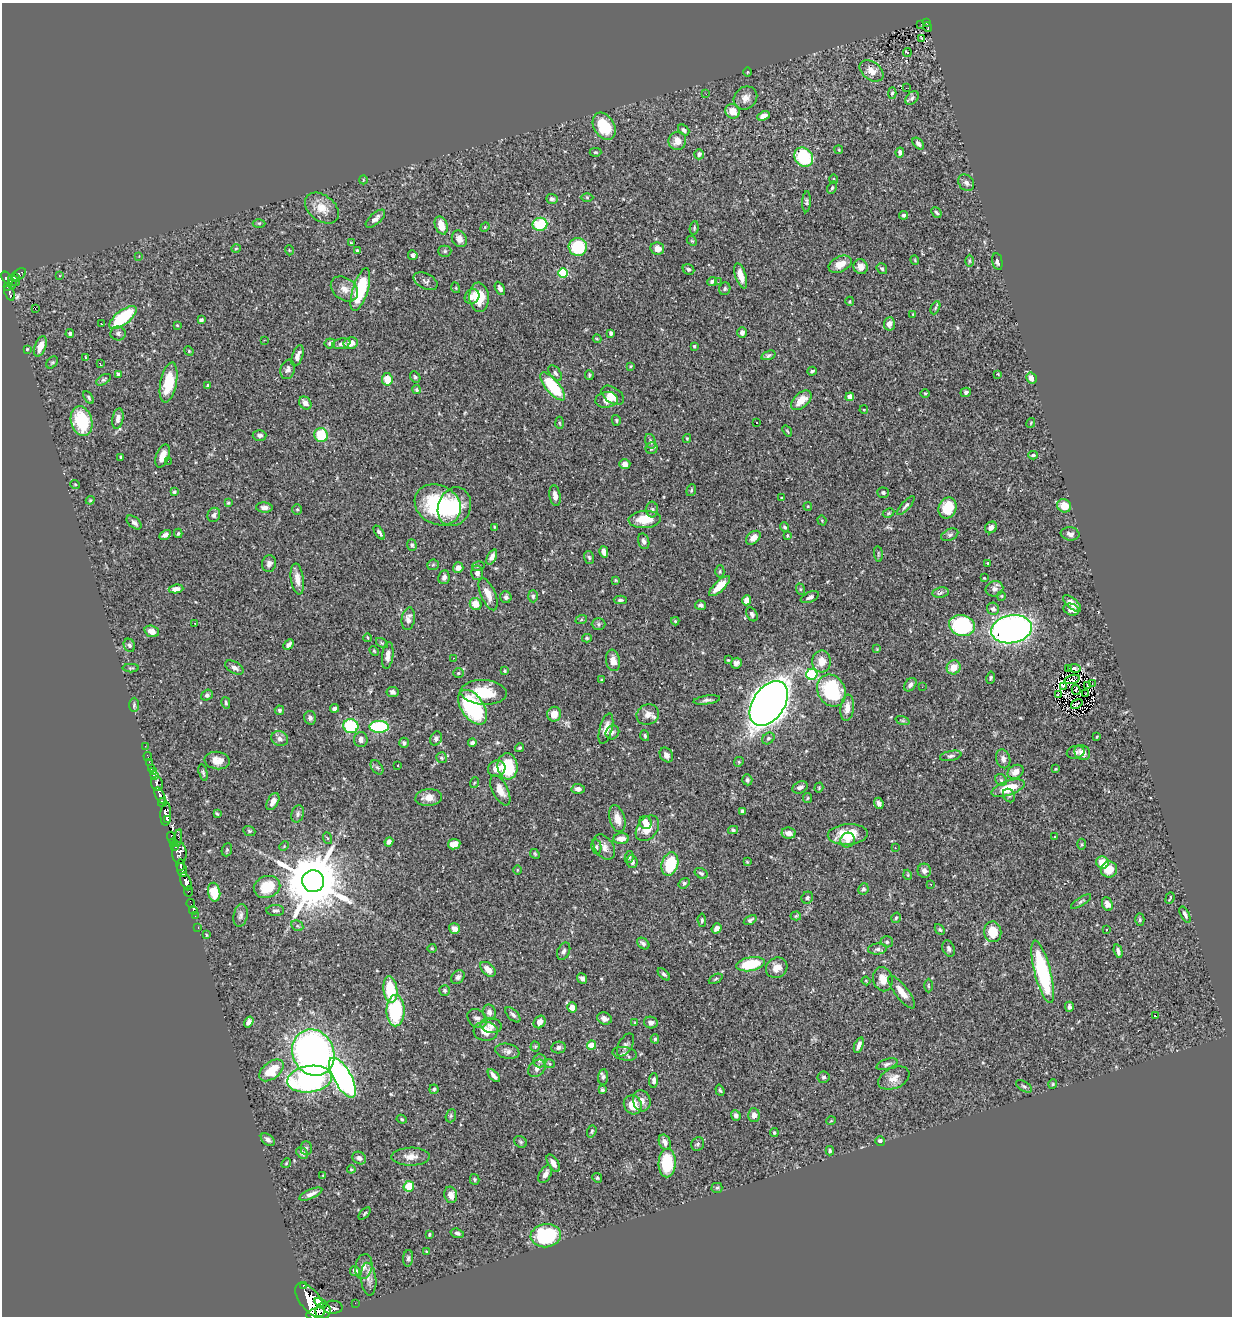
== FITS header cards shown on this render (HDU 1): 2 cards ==
NAXIS1  =                 1230
NAXIS2  =                 1314

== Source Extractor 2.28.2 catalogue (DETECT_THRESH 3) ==
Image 1230 x 1314 px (HDU 1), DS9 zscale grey, 1 PNG px = 1 image px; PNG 1234 x 1318 px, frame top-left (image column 1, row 1314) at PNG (2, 3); each listed source drawn as its Kron ellipse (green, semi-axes under 4 px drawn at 4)
Background 0.845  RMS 0.031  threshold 0.0926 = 3 sigma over >= 5 px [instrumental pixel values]
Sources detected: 505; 4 with non-positive FLUX_AUTO (blend fragments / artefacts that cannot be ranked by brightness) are neither listed nor drawn; of the other 501, the 500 brightest by FLUX_AUTO listed and drawn (1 fainter detections omitted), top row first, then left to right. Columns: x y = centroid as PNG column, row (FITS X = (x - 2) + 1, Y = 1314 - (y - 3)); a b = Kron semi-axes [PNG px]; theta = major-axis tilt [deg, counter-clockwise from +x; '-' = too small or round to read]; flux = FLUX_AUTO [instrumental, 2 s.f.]
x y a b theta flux
926 23 4 3 - 18
921 24 4 3 - 4.8
928 27 5 3 - 15
922 39 3 2 - 3.6
907 52 4 3 - 19
871 71 13 9 -36 20
747 72 4 3 - 1.6
906 88 2 2 - 0.77
892 93 5 4 - 3.4
706 94 3 2 - 3.6
745 98 12 10 42 15
912 98 8 5 46 4.9
733 111 7 7 - 24
763 116 6 4 26 13
604 126 14 10 -59 65
684 130 6 4 -40 5
677 141 9 9 - 20
918 144 7 4 -47 7
839 150 4 3 - 1.8
595 152 6 4 0 2.6
900 152 5 4 - 7.2
699 154 5 5 - 5.6
804 157 10 8 -47 98
834 179 5 3 - 1.4
363 180 4 3 - 1.6
966 183 9 7 -51 7
832 188 6 4 63 3.6
587 197 6 4 -1 2.4
552 199 6 5 - 5.2
806 202 10 4 87 3.8
322 208 19 13 -38 31
936 212 6 4 -49 3.4
904 215 4 4 - 3.7
375 219 12 5 42 9.7
259 223 6 4 1 2.5
540 224 7 6 - 75
441 225 9 6 -70 25
485 227 5 4 - 2.2
694 228 7 4 83 3.2
459 239 9 7 -58 12
692 241 5 4 - 2.6
351 243 3 3 - 1.9
578 247 9 9 - 110
657 248 7 6 - 14
236 249 5 3 - 1.9
289 250 5 3 - 1.6
357 251 4 3 - 3.7
445 251 6 5 - 3.8
413 255 5 4 - 5.3
139 256 2 2 - 1.1
915 260 5 3 - 1.8
969 261 6 4 -89 2.7
997 262 9 5 -78 6.1
840 264 12 7 24 22
861 267 7 7 - 13
688 269 6 5 - 3.7
882 269 6 4 -53 4.1
563 273 5 5 - 110
19 274 8 5 35 13
60 276 3 2 - 2.1
741 276 13 5 -73 24
16 277 4 3 - 76
7 278 7 4 -50 270
14 281 7 3 -41 86
426 281 13 7 -26 7.1
712 281 5 4 - 5
718 282 3 2 - 3.4
12 284 4 3 - 62
8 287 4 3 - 120
456 288 5 3 - 1.8
500 288 7 4 -62 8.8
344 289 15 11 -36 19
360 289 22 7 73 130
725 289 6 5 - 3.8
10 293 8 5 -70 73
472 297 8 7 - 13
479 297 14 10 -86 45
850 301 4 2 - 1.7
935 308 7 4 63 2.9
35 309 3 2 - 140
913 314 4 3 - 1.8
123 317 16 7 38 130
201 320 4 3 - 4.6
101 324 3 2 - 1.7
889 324 7 5 85 12
177 325 4 2 - 1.5
70 333 4 4 - 4.5
118 333 7 7 - 5.9
611 333 4 3 - 4.3
742 333 5 5 - 6.9
597 339 4 3 - 2.3
264 340 2 2 - 1.2
330 343 5 5 - 3.9
351 343 7 6 - 17
341 344 9 5 12 5.6
40 346 11 5 70 26
694 346 4 3 - 2.7
27 349 3 2 - 2
189 351 5 4 - 2.3
768 355 7 4 19 3.9
298 356 11 5 71 12
86 358 4 3 - 2.5
52 362 7 5 47 3.2
100 364 3 2 - 1.6
630 366 3 2 - 2.2
288 369 10 7 73 8.1
812 371 5 3 - 3.8
555 373 9 5 -51 5.5
118 374 4 3 - 8
998 374 3 3 - 1.4
589 375 5 3 - 2.7
415 377 6 5 - 4.1
1031 378 6 5 - 16
387 379 6 5 - 31
104 380 8 4 32 4.1
169 382 20 8 79 69
207 386 4 3 - 2.8
553 386 17 7 -50 130
417 390 4 4 - 2.8
966 392 5 4 - 4.7
925 393 5 3 - 1.8
613 395 12 7 -34 15
89 397 7 4 -57 3.6
850 397 4 4 - 17
607 400 11 7 8 23
801 400 12 7 42 32
305 403 7 5 -49 13
864 409 4 3 - 1.7
118 418 10 5 79 11
616 420 5 4 - 3.1
81 421 15 10 -74 110
757 422 3 2 - 2.2
559 423 6 4 -87 2.7
1031 423 5 3 - 2
787 431 6 3 -53 2.2
259 435 7 5 1 7.2
321 435 7 6 - 71
687 438 4 4 - 2
650 441 7 5 -72 4.6
652 448 6 5 - 4.6
1033 455 5 3 - 3
162 456 12 6 70 19
121 457 3 3 - 3.8
168 461 2 2 - 1.1
625 464 6 5 - 11
75 484 5 3 - 1.8
691 490 6 4 69 3.4
174 492 4 4 - 2.8
883 493 5 5 - 3.8
555 496 10 5 -81 12
781 497 3 2 - 1.5
90 500 4 4 - 2.4
228 503 3 3 - 2.7
438 505 24 19 -27 170
808 506 4 3 - 2.2
906 506 12 4 48 5.6
1064 506 7 6 - 23
454 507 20 16 69 73
264 508 8 5 -4 8.2
948 508 11 9 68 52
297 509 5 5 - 2.7
652 509 8 6 -88 5.4
889 513 6 4 27 2.8
214 515 7 6 - 6.4
645 519 16 8 3 42
822 520 5 4 - 2.5
134 522 9 5 -41 7.7
495 527 4 3 - 2.1
785 527 5 4 - 3.9
991 527 6 5 - 8.5
379 532 8 4 -54 5.1
178 533 5 4 - 3.8
1070 534 9 6 -7 9.3
165 535 6 4 29 7.1
950 535 9 5 25 5.9
787 536 4 4 - 2.9
753 538 8 5 42 13
644 541 8 5 -74 6.5
412 545 6 4 -72 3.3
604 552 6 4 -75 12
878 554 8 3 -82 2.5
492 557 8 4 64 9.9
589 557 6 5 - 3.5
988 563 3 2 - 1.3
269 564 8 7 - 7.2
433 565 6 5 - 2.8
478 566 6 4 12 3
458 568 5 5 - 11
720 571 6 4 -89 3
477 573 7 6 - 8.4
444 577 7 5 79 7.8
984 578 3 3 - 1.9
297 579 15 6 -82 19
615 580 3 3 - 2.3
719 586 13 5 43 30
176 589 7 4 7 13
800 589 6 4 -72 2.4
994 589 9 7 13 9.6
941 593 8 5 9 4.9
488 594 17 7 -67 21
533 596 6 5 - 4.5
1001 596 4 4 - 2.1
506 597 6 5 - 6
810 597 10 5 23 7.2
620 600 6 3 0 4.1
746 600 5 4 - 17
1072 603 11 5 -41 16
476 604 6 5 - 26
700 605 5 5 - 5
993 609 6 6 - 9.2
1071 610 8 5 -21 9.9
752 614 7 5 -59 6.3
408 619 11 6 81 11
581 620 6 4 19 2.4
675 621 4 4 - 2.5
195 623 3 3 - 5.9
598 624 7 6 - 4.2
962 625 13 10 -15 210
1012 629 21 14 10 920
152 631 7 5 -20 14
368 638 4 2 - 1.5
587 638 5 4 - 2.6
382 643 6 4 -34 2.7
289 644 6 4 47 7
129 645 7 5 -63 4.8
877 649 4 4 - 1.8
374 651 5 3 - 2
388 655 14 5 83 12
453 658 3 2 - 1.6
613 660 11 7 -81 18
728 660 3 3 - 1.9
822 661 11 9 85 27
736 663 6 5 - 7
954 667 7 6 - 24
131 668 8 3 1 2.7
234 668 10 5 -30 9.7
1074 668 6 3 -6 5.2
1069 669 3 2 - 3.9
505 671 4 3 - 2.7
459 673 5 5 - 3.1
812 674 5 5 - 160
991 678 6 4 80 3.1
1072 679 8 2 16 1.8
601 680 3 3 - 2.1
1092 683 3 2 - 5.4
910 685 7 5 53 8
1088 685 4 3 - 2.2
1063 686 4 3 - 2.6
922 687 3 2 - 4.2
1076 690 5 2 - 1.9
831 691 16 13 -62 140
393 692 6 5 - 6.8
484 692 23 12 -4 67
1058 694 3 2 - 1.6
1086 694 3 2 - 1.4
207 695 6 5 - 4.2
707 700 13 4 8 6.3
226 703 6 4 -75 3.2
769 703 25 15 56 3100
1077 704 6 2 33 0.84
134 705 7 5 89 3.9
473 707 19 11 -56 220
334 708 4 3 - 6.5
847 708 13 6 84 19
279 710 5 5 - 4
554 714 7 7 - 23
648 715 11 10 - 16
310 718 7 5 -77 5.3
903 721 7 3 -19 2.7
351 726 7 7 - 140
379 727 10 6 0 180
606 729 16 6 75 20
612 732 7 6 - 5.4
645 736 5 4 - 3.6
1097 737 3 2 - 1.9
768 738 6 5 - 4.4
280 739 8 7 - 9.1
436 739 7 5 62 6.2
361 740 7 7 - 10
404 743 5 5 - 4.5
472 743 4 4 - 6.5
145 746 3 2 - 7.1
519 748 5 3 - 2.8
1076 752 9 6 12 5.1
1082 753 8 7 - 17
666 755 8 6 -56 8.7
148 756 4 2 - 14
951 756 11 5 11 5.8
441 758 5 5 - 3.9
1003 759 9 7 -74 9.9
217 760 13 8 -8 19
149 762 2 2 - 7.6
739 762 5 4 - 2.3
398 765 3 3 - 4.5
507 766 13 10 -86 110
377 767 8 5 -52 4.6
151 769 3 3 - 19
497 769 9 8 - 16
1056 769 3 3 - 1.8
154 771 3 3 - 13
1016 772 8 6 29 16
203 773 8 4 -76 3.8
154 775 4 3 - 120
747 780 5 5 - 5.1
1001 780 6 5 - 3.6
157 783 7 6 - 250
474 783 5 3 - 2.2
800 787 8 5 29 9.3
819 788 5 4 - 2.2
1008 788 17 7 19 53
578 789 6 5 - 9.9
500 790 16 7 -63 21
1009 795 7 5 -56 3.8
160 796 8 4 -64 970
429 798 13 8 5 18
808 798 5 4 - 2.5
273 802 9 5 62 14
162 803 4 4 - 430
879 803 5 4 - 6.9
742 811 4 3 - 4.7
166 814 12 5 87 1600
217 814 4 3 - 2.3
298 814 9 6 73 5.7
617 819 14 7 -75 20
167 820 2 2 - 200
645 822 7 6 - 18
647 828 14 10 54 33
733 830 5 4 - 3.2
249 831 6 4 -22 2.8
788 833 7 5 -8 13
848 834 20 10 4 53
172 837 5 3 - 32
1055 837 3 3 - 2
178 838 9 3 79 160
327 838 6 4 -70 2.3
621 839 8 5 1 15
847 840 8 7 - 8.9
389 842 4 4 - 8.8
173 843 3 3 - 160
454 844 6 5 - 21
1082 844 5 3 - 2.3
284 846 5 4 - 2.2
175 847 3 3 - 300
596 847 7 5 -80 4.3
604 847 14 9 -55 15
895 848 3 2 - 2.8
227 850 7 5 70 3.4
179 853 11 7 -88 620
535 854 5 4 - 2.4
629 857 6 4 78 3.4
632 862 6 5 - 7
747 862 3 3 - 1.8
1102 863 6 6 - 32
670 864 12 8 72 95
181 865 5 4 - 530
1109 869 8 8 - 29
182 870 7 4 -70 820
517 870 5 3 - 1.7
924 871 7 6 - 7.6
701 873 7 5 -29 4.2
908 875 5 3 - 1.8
186 881 9 5 -70 870
313 881 11 11 - 18000
684 883 6 4 36 4.3
931 884 2 2 - 1.3
267 887 13 11 19 72
863 889 6 5 - 4.6
188 891 5 3 - 21
214 892 9 6 -79 54
807 898 6 5 - 4.5
1170 898 6 2 69 1.9
1081 901 12 3 33 4
191 904 4 2 - 11
1107 904 7 5 -65 11
193 910 4 3 - 24
275 911 9 5 1 5.6
1185 914 9 4 -63 5.8
241 915 11 7 78 7.8
195 916 2 2 - 7.3
796 916 5 4 - 2.9
896 918 5 4 - 3.8
702 920 6 4 -85 3.7
750 920 7 4 29 4.6
1140 920 6 4 87 3.4
297 926 6 5 - 3.4
198 927 3 2 - 17
717 928 5 4 - 9.6
454 929 5 5 - 12
940 929 6 4 -48 3.4
1107 930 3 2 - 3
993 932 10 8 -84 44
206 935 3 2 - 1.9
887 942 6 5 - 4.2
643 943 7 5 -40 6.5
432 948 4 4 - 2.2
877 949 9 5 6 6.2
949 949 8 6 -68 6.2
564 951 9 6 62 6.1
1118 951 7 3 -74 6.2
750 964 15 6 10 93
777 968 11 10 - 18
488 969 9 5 -43 17
1043 972 32 8 -76 210
664 974 7 4 -43 4.2
458 977 7 6 - 6.2
582 978 6 4 -51 7.5
716 979 7 4 27 3.1
883 979 12 9 -77 23
866 981 4 2 - 1.8
928 986 7 3 -89 2.3
390 989 13 7 -83 75
445 990 5 5 - 3.8
902 992 20 6 -52 24
572 1007 5 4 - 15
1069 1007 5 4 - 6
395 1011 15 9 90 150
489 1012 7 6 - 8.9
513 1015 9 5 -44 6.6
1156 1016 3 3 - 22
477 1018 11 8 -42 10
604 1019 7 6 - 9.5
249 1022 6 4 56 7.2
540 1022 7 5 49 11
635 1023 3 3 - 1.8
651 1023 7 5 -11 8.8
491 1026 10 7 -9 11
486 1031 12 9 -4 30
655 1039 4 4 - 3.4
592 1045 4 4 - 39
625 1045 12 6 60 7.2
859 1045 8 3 69 8.1
535 1047 5 4 - 2.5
559 1047 7 6 - 6.9
507 1051 12 7 -10 9.2
313 1053 24 20 -65 870
625 1054 12 6 -11 6.8
540 1060 7 6 - 6
549 1063 5 3 - 2.4
887 1064 11 5 18 6
537 1068 10 7 45 10
271 1070 14 8 38 51
494 1076 8 3 -49 8.2
603 1077 8 5 84 5.2
823 1077 6 5 - 4.7
343 1078 22 8 -61 730
894 1078 16 10 24 19
310 1079 22 13 8 380
654 1080 7 4 85 6.8
1053 1084 5 4 - 2.6
1024 1086 9 4 -31 4
434 1089 5 4 - 3.4
602 1090 4 3 - 3.6
720 1090 6 3 -71 3
642 1101 11 8 -75 13
633 1105 10 9 - 36
736 1115 5 4 - 6.9
754 1115 7 5 -88 13
451 1116 7 5 70 3.2
402 1119 5 4 - 2.8
831 1121 5 3 - 1.7
592 1131 6 4 71 3.1
774 1133 4 4 - 3.4
268 1140 8 5 -39 8
880 1141 5 4 - 4.9
521 1142 7 5 -36 4
665 1142 8 5 -66 10
698 1144 7 6 - 4.7
306 1148 7 5 -89 3.9
830 1151 4 3 - 3.1
302 1153 7 5 -42 4.7
411 1157 19 9 1 20
359 1158 7 6 - 6.7
286 1163 5 4 - 2.1
553 1163 10 5 -59 14
667 1163 14 8 88 88
351 1169 4 4 - 1.9
545 1174 10 5 60 12
323 1175 3 2 - 1.7
597 1178 5 4 - 2.6
475 1179 5 5 - 3.1
409 1186 5 5 - 49
717 1188 5 5 - 2.8
311 1194 12 4 23 11
451 1195 8 6 -75 17
365 1213 7 3 46 2.8
457 1233 7 4 -17 5.5
429 1234 3 2 - 2.3
546 1236 15 11 6 180
426 1252 3 2 - 2.2
408 1258 8 5 83 4.3
364 1267 12 8 79 12
355 1271 5 5 - 8.2
368 1279 16 7 -84 12
303 1285 3 3 - 67
310 1300 20 10 -51 3600
321 1303 7 4 -26 450
355 1303 2 2 - 6.9
333 1307 10 6 -1 150
323 1311 8 7 - 1300
316 1313 10 5 17 1600
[1 fainter detection neither listed nor drawn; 4 non-positive-flux detections neither listed nor drawn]